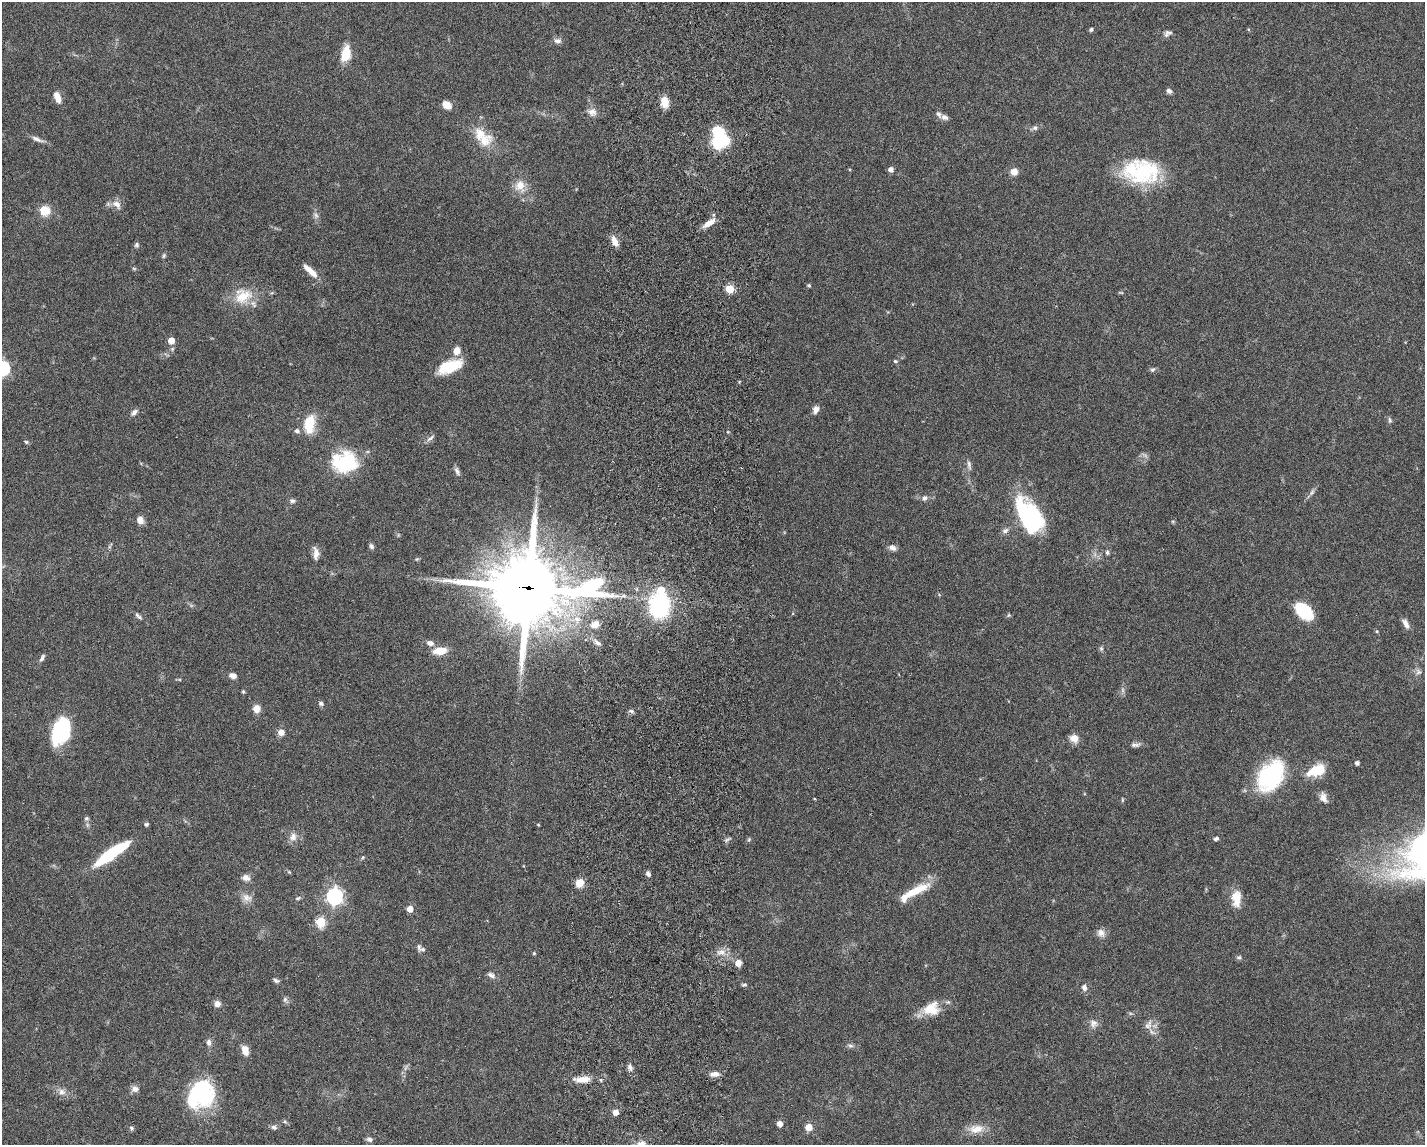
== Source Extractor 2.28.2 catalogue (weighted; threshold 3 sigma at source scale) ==
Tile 5 of 3 x 4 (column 2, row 2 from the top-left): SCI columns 1701-3123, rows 2297-3439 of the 4712 x 4595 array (HDU 1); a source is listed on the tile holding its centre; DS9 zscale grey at full resolution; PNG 1427 x 1147 px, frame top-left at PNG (2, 2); no overlay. Shown black and unused: <1% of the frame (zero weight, under 3 of 6 exposures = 3% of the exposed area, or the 3 px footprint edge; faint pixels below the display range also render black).
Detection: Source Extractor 2.28.2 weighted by HDU 2 'WHT'; one run over the whole footprint, this tile lists its part. Background 0.0588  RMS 0.0038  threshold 0.0154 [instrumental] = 3 sigma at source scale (4.09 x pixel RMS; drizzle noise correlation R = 1.36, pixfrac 0.8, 0.05/0.05 arcsec/px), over >= 5 px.
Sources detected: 151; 2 too faint to see at this stretch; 6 inside a brighter object's white glare — not listed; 7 inside a brighter listed object's ellipse — not listed separately; the other 136 listed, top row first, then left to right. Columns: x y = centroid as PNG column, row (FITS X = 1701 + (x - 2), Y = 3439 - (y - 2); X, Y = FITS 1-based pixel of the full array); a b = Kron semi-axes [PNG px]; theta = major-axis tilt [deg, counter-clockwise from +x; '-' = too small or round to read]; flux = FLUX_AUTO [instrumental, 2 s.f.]
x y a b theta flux
1091 29 5 4 - 0.59
1168 33 11 7 28 1.2
557 41 9 6 -5 1.4
346 54 18 10 80 6.9
1169 91 7 6 - 0.97
57 97 12 6 -68 3.2
665 102 12 8 -82 4.1
447 105 10 7 -36 3.8
592 112 13 10 -17 2.3
944 117 9 7 -24 1.4
1035 128 7 7 - 1
37 139 17 6 -23 1.7
484 140 24 17 31 6.8
717 143 14 11 -73 8.2
891 169 5 5 - 1.8
1014 172 7 7 - 3
1136 173 55 21 -28 21
520 186 15 14 - 4.6
117 204 15 9 -39 2.3
45 211 10 10 - 5.7
316 215 8 6 -68 1.1
709 223 19 6 31 3.4
614 241 13 7 -65 2.7
136 245 6 6 - 0.71
164 256 7 5 70 0.56
134 268 6 4 -2 0.43
312 273 20 8 -42 3.5
809 286 4 4 - 0.55
730 289 5 5 - 14
243 296 25 20 19 9.3
171 341 5 5 - 4.9
457 351 8 7 - 3.4
895 361 6 5 - 0.51
450 367 30 13 23 10
2 368 6 6 - 68
1153 369 7 6 - 0.76
816 409 9 7 65 1.8
134 412 10 6 43 1.2
1390 420 8 5 -79 0.68
309 423 20 11 85 9.3
297 431 6 6 - 1.1
430 438 12 4 38 1
26 442 6 4 -43 0.5
344 462 29 23 5 21
969 465 13 5 -81 1.2
457 471 12 5 -69 1.1
1312 492 9 4 55 0.95
925 498 7 7 - 1.1
292 501 7 6 - 0.87
1027 517 43 14 -63 34
140 520 9 7 -65 2.4
1005 531 9 6 27 1.2
371 546 7 5 -66 0.88
892 548 10 7 -25 1.5
1107 552 6 5 - 0.72
316 553 16 7 -84 2.2
417 559 6 4 43 0.44
528 588 32 26 -1 2400
659 606 19 15 87 43
1304 611 19 12 -42 16
137 615 7 6 - 0.88
1009 615 5 5 - 0.49
595 624 11 8 36 2.5
1406 624 13 6 -63 2
1377 631 5 4 - 0.46
430 643 9 7 -19 1.7
597 643 9 5 -44 1.1
1101 649 7 5 -70 0.64
440 651 12 7 7 6.9
42 658 11 5 62 0.89
1418 672 8 7 - 1.1
233 676 8 5 -11 2.2
1123 690 7 4 -89 0.77
243 692 4 4 - 0.53
321 703 8 6 -31 0.81
256 709 8 8 - 2.8
631 711 8 5 -11 0.78
281 732 7 6 - 2.3
64 735 27 22 -31 22
1074 738 8 7 - 3.9
1135 745 14 6 4 1.3
1357 763 4 4 - 1.2
1317 770 19 10 22 10
1270 776 35 23 55 33
1323 798 14 8 -70 2.3
86 818 6 6 - 0.74
146 824 5 4 - 0.71
538 825 5 3 - 0.29
293 837 12 9 72 2.2
749 839 6 4 47 0.47
1216 839 6 4 23 0.8
727 840 9 3 44 0.66
108 856 35 12 34 15
363 857 5 4 - 0.45
648 874 6 5 - 1
246 878 11 9 -20 1.8
579 883 8 7 - 4.4
917 890 40 9 26 8.7
334 896 7 6 - 110
247 897 14 11 -14 2.6
298 898 8 4 26 0.62
1236 898 20 11 89 5.6
410 909 5 4 - 4.5
321 922 6 5 - 19
1101 933 12 10 -42 2
423 949 10 6 3 1.2
721 952 13 6 6 2.2
534 953 4 4 - 0.37
1239 957 6 6 - 0.72
738 963 7 6 - 2.6
491 975 12 6 -29 1.3
276 981 8 5 -27 0.8
744 985 6 5 - 0.68
1084 987 6 5 - 1.5
285 999 8 6 89 0.91
217 1004 8 7 - 1.7
931 1009 22 16 20 7.6
1093 1023 12 11 - 2.1
1148 1025 15 8 57 2.3
209 1043 10 6 -83 1.3
850 1046 8 6 -3 0.91
245 1050 11 7 -73 3.4
630 1067 9 5 -69 1.2
715 1074 12 6 4 2.1
582 1079 22 8 2 4.3
135 1089 10 8 8 1.7
62 1092 10 9 - 2
203 1095 29 22 -77 31
615 1112 5 5 - 2.4
285 1122 6 4 -19 0.5
780 1124 5 4 - 3
274 1127 8 6 -27 0.92
809 1127 5 5 - 6.3
131 1128 6 6 - 0.66
976 1129 22 11 6 4.6
369 1139 8 6 -16 1.1
Overlapping masked pixels (flux is a lower limit): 1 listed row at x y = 528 588
Isophote crosses this tile's border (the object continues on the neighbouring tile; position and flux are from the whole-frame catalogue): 1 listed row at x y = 2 368